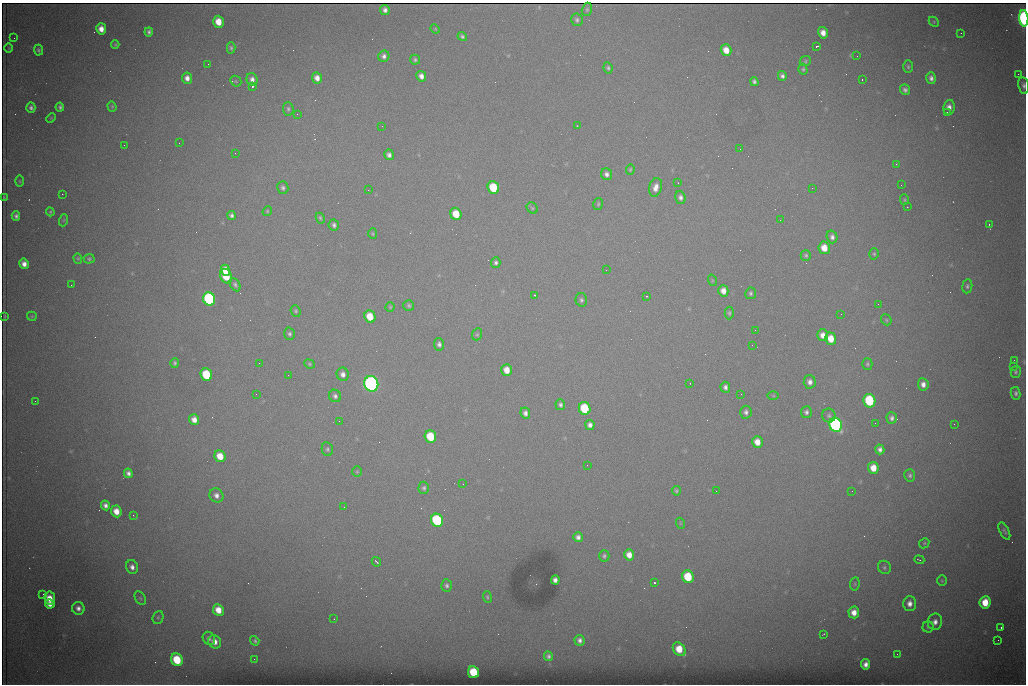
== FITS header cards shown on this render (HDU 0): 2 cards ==
NAXIS1  =                 1024 /fastest changing axis
NAXIS2  =                  682 /next to fastest changing axis

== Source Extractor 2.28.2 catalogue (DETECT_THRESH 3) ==
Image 1024 x 682 px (HDU 0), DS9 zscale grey, 1 PNG px = 1 image px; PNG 1028 x 686 px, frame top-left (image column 1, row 682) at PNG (2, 3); each listed source drawn as its Kron ellipse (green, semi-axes under 4 px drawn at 4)
Background 4670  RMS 45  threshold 134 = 3 sigma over >= 5 px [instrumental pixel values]
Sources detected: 224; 1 with non-positive FLUX_AUTO (blend fragments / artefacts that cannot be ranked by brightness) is neither listed nor drawn; the other 223 listed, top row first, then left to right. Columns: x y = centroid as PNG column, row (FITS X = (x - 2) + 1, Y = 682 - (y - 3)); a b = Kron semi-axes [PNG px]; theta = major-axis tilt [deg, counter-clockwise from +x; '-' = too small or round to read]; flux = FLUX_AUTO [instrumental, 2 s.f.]
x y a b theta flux
587 9 7 5 75 3.1e+03
385 10 5 4 - 1.2e+04
1024 18 8 4 -86 7.4e+05
577 20 6 6 - 7.5e+03
218 22 6 5 - 4.6e+04
934 22 6 4 -47 3.2e+03
101 29 6 5 - 2.6e+04
435 29 5 4 - 3.1e+03
149 32 4 3 - 6.8e+03
823 33 6 5 - 2.4e+04
961 33 2 2 - 1.3e+03
462 37 5 4 - 6.4e+03
14 38 2 2 - 1.3e+03
115 44 4 4 - 3.3e+03
817 46 3 2 - 3.7e+03
9 48 4 3 - 2.4e+03
231 48 6 4 -87 5.4e+03
38 50 5 4 - 5.1e+03
726 50 6 5 - 3.5e+04
384 56 6 5 - 1.1e+04
857 56 2 2 - 1.5e+03
415 60 5 5 - 6.1e+03
805 61 6 5 - 4.5e+03
208 64 2 2 - 2.7e+03
908 67 6 5 - 5.3e+03
608 68 6 4 -82 5.9e+03
803 69 5 4 - 4.9e+03
1018 74 2 2 - 1.4e+04
421 76 5 5 - 1.7e+04
782 76 5 4 - 9.3e+03
187 78 5 5 - 1.7e+04
317 78 5 5 - 2.0e+04
931 78 6 5 - 1.1e+04
252 79 6 5 - 1.4e+04
862 79 3 2 - 4.8e+03
236 81 6 5 - 3.3e+03
754 82 4 4 - 6.8e+03
1024 85 8 5 -78 9.5e+03
252 86 3 3 - 9.7e+04
905 90 5 5 - 9.0e+03
112 106 5 4 - 4.3e+03
60 107 4 4 - 6.6e+03
949 107 7 6 - 1.7e+04
31 108 5 4 - 8.7e+03
288 109 7 5 -85 6.5e+03
947 112 2 2 - 3.7e+03
297 114 3 3 - 2.9e+03
51 118 5 3 - 3.0e+03
382 126 2 2 - 1.7e+03
577 126 3 3 - 3.9e+03
179 143 2 2 - 4.0e+03
124 145 2 2 - 1.8e+03
740 149 2 2 - 2.8e+03
235 153 2 2 - 1.5e+03
389 155 5 5 - 1.1e+04
896 164 3 3 - 2.6e+03
630 169 5 4 - 4.1e+03
606 174 6 5 - 1.1e+04
20 181 5 3 - 3.4e+03
678 183 2 2 - 2.2e+03
901 185 2 2 - 1.6e+03
656 187 9 6 75 2.2e+04
283 188 6 5 - 8.0e+03
493 188 6 5 - 1.5e+05
812 188 2 2 - 3.8e+03
368 190 2 2 - 8.9e+03
62 194 2 2 - 1.9e+03
4 197 3 2 - 2.6e+03
680 197 6 5 - 1.1e+04
904 200 5 4 - 3.6e+03
598 204 6 4 78 4.4e+03
907 207 2 2 - 1.6e+03
532 208 6 5 - 4.3e+03
267 211 5 4 - 3.6e+03
50 212 4 4 - 3.7e+03
456 214 6 5 - 7.1e+04
232 215 4 4 - 8.1e+03
16 216 5 4 - 8.4e+03
320 218 5 3 - 5.2e+03
64 220 6 4 71 3.2e+03
780 220 3 2 - 2.5e+03
334 225 5 5 - 8.4e+03
989 225 3 2 - 2.0e+03
373 234 5 4 - 3.8e+03
832 237 6 5 - 1.1e+04
824 248 6 5 - 4.2e+04
874 254 5 5 - 4.6e+03
806 255 5 5 - 5.4e+03
78 258 5 4 - 3.9e+03
89 259 5 5 - 5.4e+03
496 263 5 4 - 7.3e+03
24 264 5 5 - 1.9e+04
225 270 6 4 -68 3.9e+04
606 270 2 2 - 1.2e+03
226 276 7 5 -68 9.9e+04
712 280 6 3 -72 3.1e+03
71 285 2 2 - 6.8e+03
235 285 7 5 -62 7.2e+03
967 286 7 5 82 6.0e+03
723 291 6 5 - 2.3e+04
751 293 6 5 - 6.1e+03
535 295 3 2 - 4.2e+03
646 296 3 2 - 3.1e+03
209 299 7 6 - 6.0e+05
581 300 7 5 -75 7.2e+03
878 304 2 2 - 1.2e+03
409 305 5 5 - 5.6e+03
390 307 4 4 - 3.3e+03
296 311 6 5 - 4.6e+03
729 313 6 4 -89 5.1e+03
841 314 2 2 - 2.3e+03
5 316 3 2 - 2.5e+03
32 316 5 4 - 3.3e+03
370 317 6 5 - 6.8e+04
886 320 6 5 - 4.7e+03
755 330 2 2 - 1.4e+03
289 334 6 5 - 7.3e+03
477 334 6 5 - 4.9e+03
823 335 6 5 - 2.2e+04
831 339 6 5 - 4.4e+04
439 344 6 5 - 9.7e+03
752 345 2 2 - 4.3e+03
1014 360 2 2 - 2.3e+03
175 363 5 4 - 5.7e+03
259 363 2 2 - 1.8e+03
309 364 5 4 - 4.1e+03
867 364 6 5 - 4.8e+03
1013 366 2 2 - 1.9e+04
507 370 6 5 - 3.5e+04
1016 372 6 5 - 5.9e+03
343 374 7 6 - 1.5e+04
206 375 6 5 - 1.8e+05
288 375 2 2 - 1.4e+03
810 382 7 6 - 1.5e+04
690 383 2 2 - 1.5e+03
371 384 8 7 - 1.5e+06
923 384 6 5 - 1.7e+04
725 387 5 4 - 9.7e+03
1016 393 6 4 -79 7.6e+03
256 394 2 2 - 1.5e+03
741 394 2 2 - 1.2e+03
335 396 6 6 - 8.8e+03
773 396 6 4 -1 3.5e+03
35 401 2 2 - 1.6e+03
869 401 7 6 - 2.1e+05
560 405 5 5 - 8.4e+03
585 408 6 5 - 1.8e+05
746 412 6 5 - 9.8e+03
806 412 6 5 - 8.7e+03
525 413 6 4 -82 1.2e+04
829 416 7 6 - 7.7e+03
892 418 5 5 - 9.5e+03
194 420 5 5 - 2.3e+04
339 421 2 2 - 1.5e+03
875 423 2 2 - 1.6e+03
954 424 2 2 - 9.7e+03
590 425 5 4 - 1.2e+04
836 425 7 6 - 8.5e+05
430 436 6 5 - 1.2e+05
757 442 6 5 - 3.4e+04
327 449 7 5 -81 6.4e+03
880 449 5 4 - 1.1e+04
220 456 6 5 - 5.3e+04
587 465 2 2 - 3.6e+03
873 468 6 5 - 4.2e+04
357 472 5 4 - 3.8e+03
128 473 5 4 - 1.1e+04
910 475 6 5 - 6.9e+03
463 484 2 2 - 1.5e+03
424 488 6 5 - 6.0e+03
676 491 5 4 - 4.6e+03
716 491 3 2 - 2.1e+03
852 491 2 2 - 1.5e+03
216 495 7 6 - 1.5e+04
105 505 5 4 - 1.2e+04
344 507 2 2 - 4.2e+03
116 511 6 5 - 3.4e+04
133 515 3 2 - 2.1e+03
437 520 6 6 - 3.7e+05
680 523 5 3 - 2.9e+03
1004 531 9 4 -63 7.1e+03
578 537 5 5 - 1.2e+04
924 543 5 4 - 3.9e+03
629 555 6 5 - 2.7e+04
604 556 6 5 - 6.4e+03
919 560 5 3 - 3.4e+03
376 562 5 3 - 3.7e+03
132 567 7 6 - 1.4e+04
884 567 7 6 - 6.6e+03
688 577 6 6 - 1.2e+05
555 580 4 4 - 1.3e+04
942 581 5 4 - 3.8e+03
654 583 3 3 - 9.8e+04
855 584 7 5 84 4.3e+03
446 586 6 5 - 7.3e+03
43 594 2 2 - 9.6e+03
487 597 6 4 -72 4.2e+03
50 598 6 5 - 3.7e+04
140 598 7 5 -59 6.1e+03
985 602 6 5 - 6.0e+04
50 604 5 4 - 1.8e+04
910 604 7 6 - 1.8e+04
78 608 6 6 - 1.4e+04
218 610 6 5 - 4.1e+04
854 612 6 5 - 2.8e+04
158 617 7 5 68 5.7e+03
334 619 2 2 - 1.6e+03
935 622 8 7 - 1.8e+04
928 627 5 5 - 5.1e+03
1001 627 3 2 - 3.2e+03
823 634 3 2 - 2.1e+03
209 638 7 6 - 9.1e+03
580 640 5 5 - 1.2e+04
998 640 2 2 - 1.1e+03
255 641 5 4 - 5.0e+03
215 642 7 6 - 2.3e+04
679 649 8 5 -53 6.0e+04
897 654 2 2 - 1.6e+03
548 656 5 4 - 7.2e+03
254 659 2 2 - 5.7e+03
177 660 6 5 - 1.3e+05
865 664 5 4 - 1.6e+04
474 672 6 5 - 1.2e+05
At the frame edge (FLAGS 8, measured only in part): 2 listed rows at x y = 1024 18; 1024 85
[1 non-positive-flux detection neither listed nor drawn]

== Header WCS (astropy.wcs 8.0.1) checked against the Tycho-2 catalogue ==
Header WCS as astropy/WCSLIB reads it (CRVAL/CRPIX/CD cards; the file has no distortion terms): RA---TAN/DEC--TAN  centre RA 07:06:07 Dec +31:10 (106.53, +31.16 deg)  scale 1.44 arcsec/px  FOV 24.5' x 16.3'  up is -93 deg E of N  parity flipped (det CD > 0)
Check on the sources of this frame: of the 60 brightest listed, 8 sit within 2.2 arcsec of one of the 16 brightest Tycho-2 stars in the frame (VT <= 12.35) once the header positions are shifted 0.50 arcsec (0.46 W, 0.20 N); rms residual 1.00 arcsec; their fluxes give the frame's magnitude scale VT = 24.93 - 2.5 log10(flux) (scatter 0.18 mag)
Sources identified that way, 8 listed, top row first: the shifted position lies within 2.2 arcsec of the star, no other Tycho-2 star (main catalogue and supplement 1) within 4.4 arcsec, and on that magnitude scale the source's flux lands within +1.5 / -3 mag of the star's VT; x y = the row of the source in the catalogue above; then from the Tycho-2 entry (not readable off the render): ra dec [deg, ICRS J2000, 3 dp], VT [Tycho-2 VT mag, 2 dp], TYC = Tycho-2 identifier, HIP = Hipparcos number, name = IAU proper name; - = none
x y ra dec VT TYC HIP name
493 188 106.458 +31.151 12.35 2438-728-1 - -
206 375 106.551 +31.041 11.84 2438-663-1 - -
371 384 106.552 +31.106 9.20 2438-180-1 - -
869 401 106.550 +31.305 11.61 2438-184-1 - -
585 408 106.559 +31.192 11.79 2438-1039-1 - -
836 425 106.562 +31.292 10.01 2438-106-1 - -
437 520 106.614 +31.135 11.36 2438-550-1 - -
474 672 106.684 +31.152 11.76 2438-931-1 - -